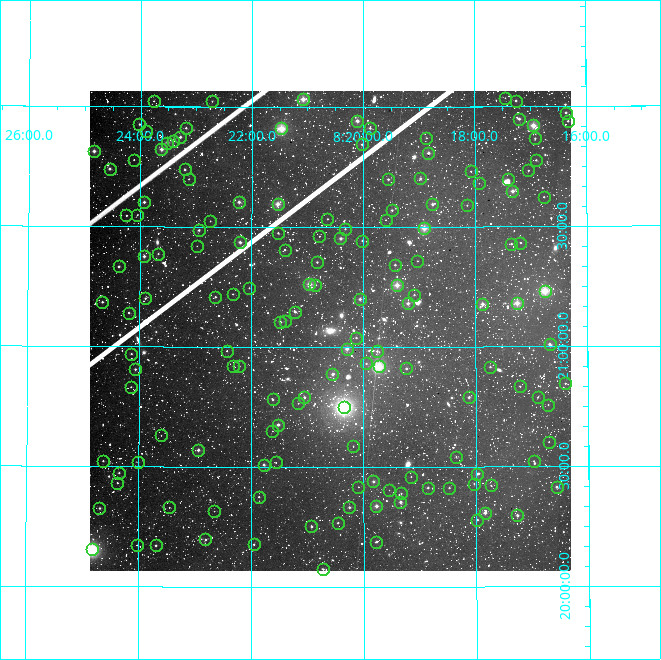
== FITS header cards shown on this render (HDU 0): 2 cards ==
NAXIS1  =                  481
NAXIS2  =                  480

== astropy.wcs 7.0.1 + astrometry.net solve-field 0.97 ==
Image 481 x 480 px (HDU 0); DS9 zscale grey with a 90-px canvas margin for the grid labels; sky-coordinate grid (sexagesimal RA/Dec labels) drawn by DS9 from the SOLVED WCS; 152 Tycho-2 reference stars matched to detected sources circled (green)
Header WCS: RA---TAN/DEC--TAN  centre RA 08:20:36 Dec +21:04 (125.15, +21.07 deg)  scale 15 arcsec/px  FOV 120.3' x 120.0'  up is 0 deg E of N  parity normal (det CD < 0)
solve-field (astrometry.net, Tycho-2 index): VERIFIED the header's WCS against the Tycho-2 star catalogue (verified at 6 index scales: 9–152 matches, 0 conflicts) and refined it, rather than solving blind
Solved WCS: RA---TAN-SIP/DEC--TAN-SIP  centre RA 08:20:36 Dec +21:04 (125.15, +21.07 deg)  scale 15 arcsec/px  FOV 120.2' x 120.0'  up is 0 deg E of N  parity normal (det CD < 0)
The solver's refit moves the header's centre by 0.65 arcsec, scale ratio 0.9999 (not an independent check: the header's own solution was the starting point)
Tycho-2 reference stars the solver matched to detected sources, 152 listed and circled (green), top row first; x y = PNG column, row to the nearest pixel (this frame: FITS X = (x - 90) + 1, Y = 480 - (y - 91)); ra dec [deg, ICRS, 3 dp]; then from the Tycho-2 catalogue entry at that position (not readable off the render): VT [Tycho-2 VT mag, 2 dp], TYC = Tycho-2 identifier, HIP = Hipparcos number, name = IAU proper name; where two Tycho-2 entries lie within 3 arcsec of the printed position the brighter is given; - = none
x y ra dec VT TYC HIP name
505 98 124.363 +22.036 11.94 1390-383-1 - -
303 99 125.270 +22.032 8.25 1390-61-1 40920 -
154 101 125.941 +22.023 11.74 1390-889-1 - -
212 101 125.679 +22.023 12.14 1390-335-1 - -
516 101 124.314 +22.024 10.80 1390-1215-1 - -
566 113 124.090 +21.973 10.84 1390-1133-1 - -
519 119 124.300 +21.948 10.25 1390-1711-1 - -
357 121 125.026 +21.942 9.30 1390-1693-1 - -
568 121 124.081 +21.938 11.16 1390-857-1 - -
139 124 126.004 +21.926 10.67 1391-605-1 - -
533 125 124.236 +21.920 8.53 1390-1416-1 40565 -
186 128 125.796 +21.911 10.57 1390-319-1 - -
281 128 125.367 +21.909 7.42 1390-1763-1 40950 -
370 128 124.970 +21.912 11.44 1390-1632-1 - -
146 131 125.975 +21.896 12.69 1390-1286-1 - -
180 137 125.821 +21.873 9.90 1390-1348-1 - -
426 138 124.716 +21.870 11.54 1390-713-1 - -
535 138 124.229 +21.867 11.19 1390-1039-1 - -
173 141 125.854 +21.858 9.39 1390-581-1 - -
167 143 125.879 +21.849 9.61 1390-939-1 41130 -
362 144 125.005 +21.843 10.61 1390-449-1 - -
161 149 125.905 +21.821 8.71 1390-179-1 - -
94 151 126.208 +21.812 9.30 1391-618-1 - -
428 153 124.707 +21.807 9.98 1390-849-1 - -
134 160 126.029 +21.777 11.30 1391-994-1 - -
536 160 124.225 +21.776 11.54 1390-1145-1 - -
110 169 126.138 +21.739 9.99 1391-299-1 - -
185 169 125.800 +21.737 11.23 1390-413-1 - -
528 170 124.260 +21.733 11.34 1390-533-1 - -
471 171 124.517 +21.730 11.25 1390-1721-1 - -
420 178 124.745 +21.701 10.77 1390-1563-1 - -
189 179 125.782 +21.698 11.73 1390-1672-1 - -
388 179 124.888 +21.698 10.55 1390-897-1 - -
508 179 124.351 +21.696 11.93 1390-1214-1 - -
479 183 124.481 +21.680 11.95 1390-1351-1 - -
512 191 124.331 +21.647 9.54 1390-1769-1 - -
544 197 124.190 +21.622 11.56 1390-1592-1 - -
144 202 125.982 +21.602 10.16 1390-1725-1 - -
239 202 125.557 +21.603 9.33 1390-787-1 - -
278 204 125.384 +21.595 8.93 1390-761-1 - -
432 204 124.690 +21.593 9.51 1390-1509-1 - -
467 205 124.535 +21.589 11.61 1390-1484-1 - -
392 210 124.871 +21.569 10.96 1390-841-1 - -
126 215 126.061 +21.545 10.98 1391-908-1 - -
137 215 126.013 +21.547 12.57 1391-709-1 - -
327 219 125.160 +21.533 11.04 1390-767-1 - -
386 220 124.900 +21.529 12.02 1390-1644-1 - -
210 221 125.686 +21.524 12.15 1390-1083-1 - -
424 228 124.727 +21.494 7.99 1390-1444-1 - -
345 229 125.081 +21.491 11.58 1390-1063-1 - -
199 230 125.737 +21.485 10.69 1390-1604-1 - -
278 233 125.382 +21.474 10.60 1390-1554-1 - -
319 236 125.197 +21.460 12.37 1390-1498-1 - -
340 238 125.102 +21.452 9.88 1390-1633-1 - -
362 241 125.005 +21.443 10.81 1390-1394-1 - -
240 242 125.552 +21.435 9.43 1390-1606-1 - -
520 243 124.296 +21.432 11.96 1390-1393-1 - -
511 244 124.337 +21.428 11.05 1390-1275-1 - -
197 246 125.745 +21.419 12.48 1390-1300-1 - -
285 250 125.351 +21.405 11.36 1390-1279-1 - -
158 254 125.918 +21.386 11.80 1390-1413-1 - -
144 256 125.981 +21.375 9.60 1390-1457-1 - -
417 261 124.758 +21.357 12.18 1390-1507-1 - -
317 262 125.207 +21.353 11.13 1390-1635-1 - -
395 265 124.858 +21.342 10.79 1390-1772-1 - -
119 266 126.094 +21.332 10.31 1391-650-1 - -
309 284 125.241 +21.262 9.18 1390-1661-1 - -
315 285 125.214 +21.259 11.14 1390-1793-1 - -
397 285 124.850 +21.257 8.14 1390-1607-1 40781 -
249 288 125.511 +21.245 11.83 1390-1669-1 - -
545 291 124.189 +21.231 7.72 1390-1687-1 40544 -
233 294 125.584 +21.220 11.70 1390-1814-1 - -
414 295 124.773 +21.217 11.13 1390-1812-1 - -
215 297 125.661 +21.207 11.28 1390-1780-1 - -
145 298 125.975 +21.201 10.64 1390-1821-1 - -
360 299 125.016 +21.199 9.99 1390-1800-1 - -
102 302 126.167 +21.184 10.59 1391-1454-1 - -
408 303 124.801 +21.181 9.60 1390-300-1 - -
517 303 124.313 +21.181 8.87 1390-278-1 - -
482 304 124.468 +21.178 8.79 1390-374-1 40650 -
295 312 125.305 +21.146 9.96 1390-918-1 - -
129 313 126.048 +21.140 10.86 1391-1092-1 - -
285 321 125.348 +21.108 11.38 1390-1072-1 - -
280 322 125.371 +21.104 10.53 1390-306-1 - -
356 338 125.033 +21.038 10.88 1390-352-1 - -
550 344 124.169 +21.009 10.39 1390-188-1 - -
347 349 125.074 +20.993 9.52 1390-450-1 - -
227 351 125.610 +20.983 11.65 1390-696-1 - -
377 351 124.939 +20.982 10.49 1390-816-1 - -
131 354 126.035 +20.969 11.36 1391-1403-1 - -
366 363 124.988 +20.930 11.16 1390-476-1 - -
233 366 125.581 +20.919 11.99 1390-774-1 - -
239 366 125.554 +20.919 10.96 1390-594-1 - -
379 366 124.932 +20.918 8.09 1390-632-1 40807 -
490 367 124.435 +20.916 11.08 1390-1018-1 - -
406 368 124.809 +20.909 10.70 1390-1056-1 - -
135 369 126.018 +20.905 10.51 1391-1187-1 - -
332 374 125.137 +20.886 9.98 1390-680-1 - -
565 383 124.100 +20.845 12.06 1390-556-1 - -
520 386 124.302 +20.834 11.27 1390-602-1 - -
131 387 126.037 +20.831 11.76 1391-1373-1 - -
304 397 125.263 +20.790 10.03 1390-1042-1 - -
469 397 124.531 +20.789 9.95 1390-482-1 - -
538 397 124.224 +20.787 11.94 1390-1152-1 - -
273 399 125.404 +20.780 11.11 1390-1116-1 - -
298 403 125.291 +20.765 11.53 1390-674-1 - -
548 405 124.177 +20.757 11.71 1390-1186-1 - -
344 407 125.087 +20.748 5.93 1390-1846-1 40866 -
278 425 125.380 +20.676 10.13 1390-1132-1 - -
272 431 125.406 +20.649 12.51 1390-140-1 - -
161 435 125.902 +20.629 12.39 1390-1-1 - -
549 442 124.175 +20.602 11.98 1386-868-1 - -
353 446 125.046 +20.586 11.93 1386-431-1 - -
198 450 125.736 +20.569 9.65 1386-419-1 41083 -
456 457 124.589 +20.542 12.40 1386-835-1 - -
103 461 126.159 +20.522 10.73 1387-408-1 - -
534 461 124.243 +20.523 12.16 1386-890-1 - -
138 462 126.003 +20.519 11.62 1387-388-1 - -
276 462 125.390 +20.518 12.35 1386-521-1 - -
264 465 125.444 +20.509 10.15 1386-604-1 - -
119 473 126.087 +20.473 11.01 1387-33-1 - -
477 474 124.496 +20.469 10.88 1386-806-1 - -
411 477 124.789 +20.459 12.45 1386-757-1 - -
373 481 124.956 +20.439 9.77 1386-754-1 - -
117 483 126.094 +20.431 11.22 1387-121-1 - -
474 484 124.509 +20.429 11.70 1386-943-1 - -
491 485 124.434 +20.421 11.83 1386-934-1 - -
358 487 125.023 +20.416 12.82 1386-706-1 - -
557 487 124.142 +20.414 10.47 1386-951-1 - -
428 488 124.714 +20.413 10.69 1386-710-1 - -
449 488 124.619 +20.412 11.13 1386-807-1 - -
389 490 124.886 +20.403 12.36 1386-685-1 - -
401 493 124.833 +20.389 11.43 1386-670-1 - -
259 497 125.465 +20.375 11.17 1386-621-1 - -
400 502 124.836 +20.353 9.78 1386-599-1 - -
376 506 124.943 +20.337 8.72 1386-569-1 40813 -
169 507 125.863 +20.329 12.03 1386-8-1 - -
349 507 125.063 +20.332 10.53 1386-551-1 - -
99 508 126.173 +20.325 10.50 1387-232-1 - -
214 511 125.663 +20.314 12.87 1386-274-1 - -
485 513 124.461 +20.308 9.69 1386-1144-1 - -
517 515 124.316 +20.296 10.44 1386-1178-1 - -
477 520 124.494 +20.278 11.41 1386-1297-1 - -
338 523 125.114 +20.267 10.92 1386-643-1 - -
311 526 125.231 +20.251 10.68 1386-741-1 - -
205 539 125.702 +20.196 11.01 1386-385-1 - -
376 542 124.943 +20.188 10.75 1386-734-1 - -
254 544 125.488 +20.177 11.15 1386-707-1 - -
137 545 126.003 +20.172 11.34 1387-928-1 - -
156 545 125.922 +20.171 10.94 1386-18-1 - -
92 549 126.205 +20.153 7.41 1387-746-1 41232 -
323 569 125.180 +20.074 10.46 1386-610-1 - -